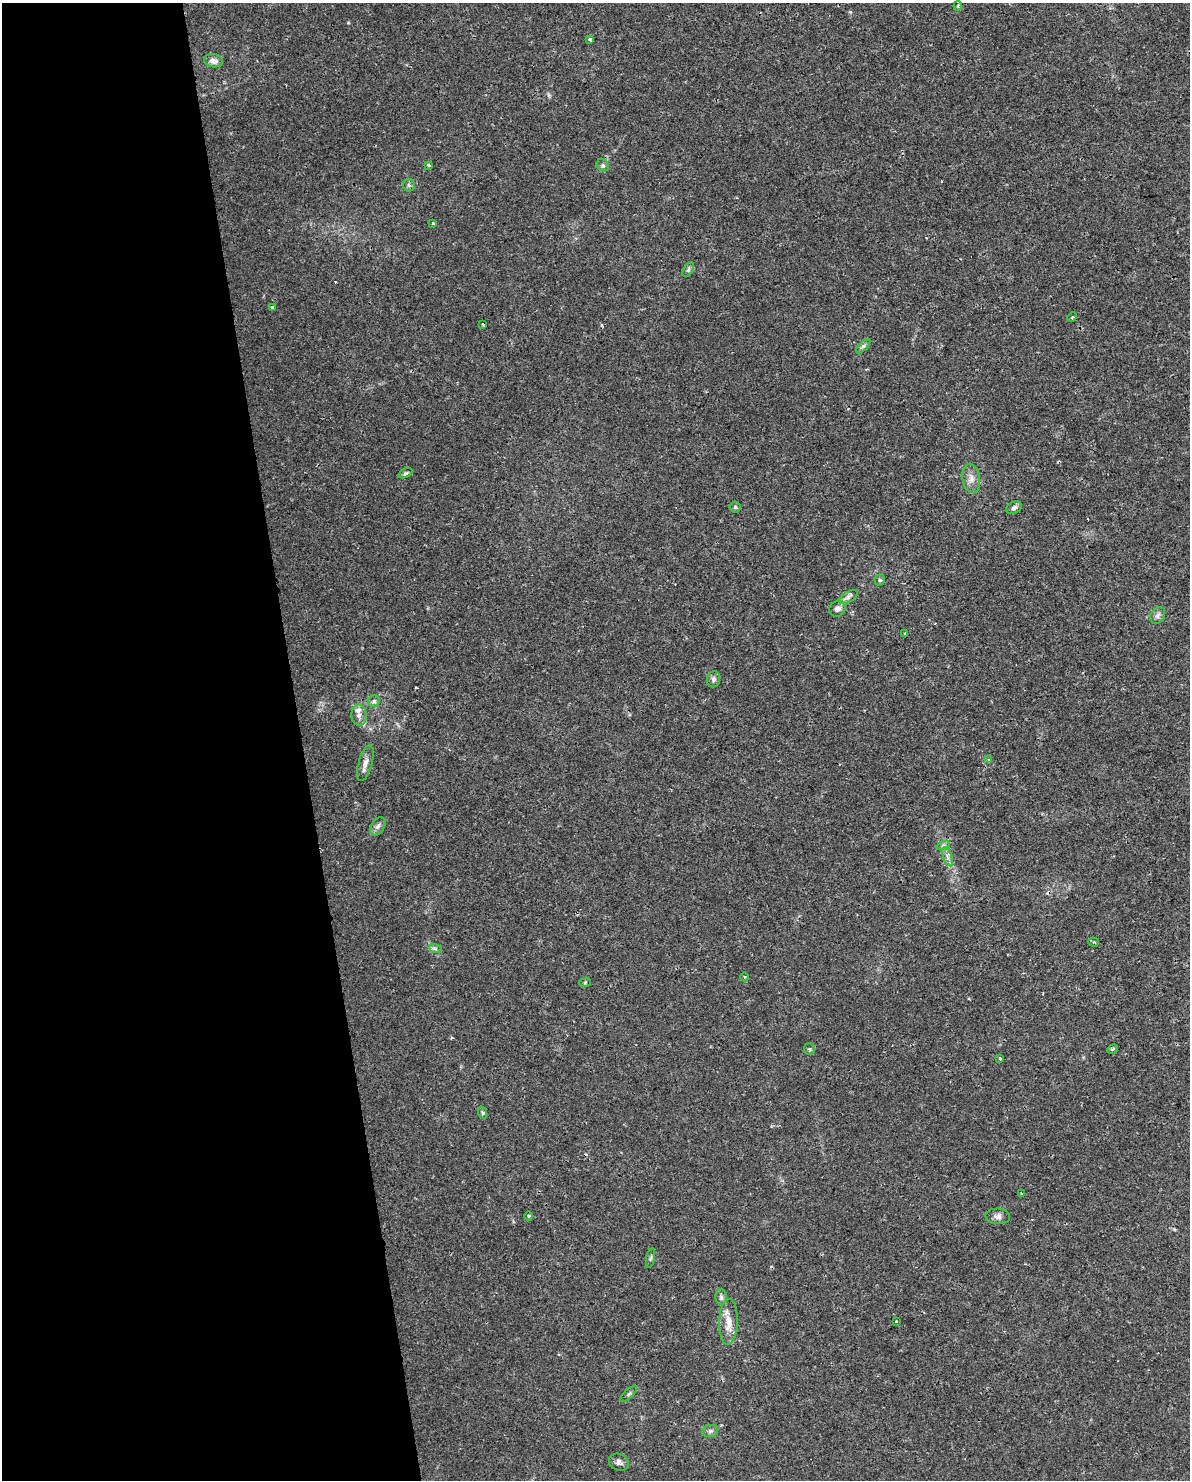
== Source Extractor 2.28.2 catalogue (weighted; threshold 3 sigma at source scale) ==
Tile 5 of 4 x 3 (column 1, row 2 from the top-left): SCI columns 1-1188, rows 1542-3019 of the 4754 x 4517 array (HDU 1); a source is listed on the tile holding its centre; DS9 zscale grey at full resolution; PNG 1192 x 1482 px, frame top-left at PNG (2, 3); each listed source drawn as its Kron ellipse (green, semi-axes under 4 px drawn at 4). Shown black and unused: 25% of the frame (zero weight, under 2 of 3 exposures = <1% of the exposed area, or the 3 px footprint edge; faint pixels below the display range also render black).
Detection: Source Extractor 2.28.2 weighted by HDU 2 'WHT'; one run over the whole footprint, this tile lists its part. Background 0.00454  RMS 0.0028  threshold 0.0125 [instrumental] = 3 sigma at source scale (4.5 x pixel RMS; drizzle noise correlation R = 1.50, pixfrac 1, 0.0396/0.0396 arcsec/px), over >= 5 px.
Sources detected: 52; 4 cosmic-ray / hot-pixel residue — neither listed nor drawn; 1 inside a brighter listed object's ellipse — not listed separately; the other 47 listed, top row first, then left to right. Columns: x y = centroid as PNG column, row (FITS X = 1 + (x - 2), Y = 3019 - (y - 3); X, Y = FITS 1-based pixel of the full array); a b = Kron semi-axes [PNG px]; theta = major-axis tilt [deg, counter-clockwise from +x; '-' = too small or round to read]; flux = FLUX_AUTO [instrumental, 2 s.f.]
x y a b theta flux
958 6 5 4 - 0.43
590 39 4 3 - 1.2
214 61 9 6 -9 1.8
429 165 3 3 - 0.59
603 165 7 5 -46 0.58
409 185 6 6 - 0.51
433 223 3 3 - 0.44
688 270 8 4 59 0.57
272 307 4 3 - 2.6
1072 317 5 3 - 0.37
483 324 3 3 - 0.6
863 346 9 3 45 0.57
405 473 7 4 26 0.47
971 478 15 8 -81 2
735 507 5 5 - 0.44
1014 508 8 5 26 0.91
880 580 5 5 - 0.45
848 597 10 5 32 0.9
837 609 9 7 38 1.1
1158 615 9 7 54 0.95
905 633 2 2 - 0.26
713 679 8 6 77 0.9
374 701 6 6 - 0.59
359 715 11 7 -88 1.4
989 760 4 3 - 0.58
365 763 18 7 74 1.8
378 826 10 6 59 0.93
943 846 7 4 19 0.5
947 857 10 3 -69 0.76
1094 942 5 4 - 0.59
435 948 7 4 -20 0.56
744 977 4 3 - 0.29
585 982 6 3 21 0.32
809 1049 6 5 - 0.4
1113 1049 5 3 - 0.43
1000 1058 4 3 - 0.38
483 1113 6 4 -72 0.36
1021 1193 3 2 - 0.24
529 1216 5 3 - 0.32
998 1216 12 8 -3 1.2
651 1258 10 4 79 0.52
721 1297 8 5 90 0.67
896 1321 3 3 - 0.74
728 1322 23 9 88 3.8
629 1394 11 3 45 0.51
710 1431 8 6 15 0.76
619 1462 10 8 -25 1.1